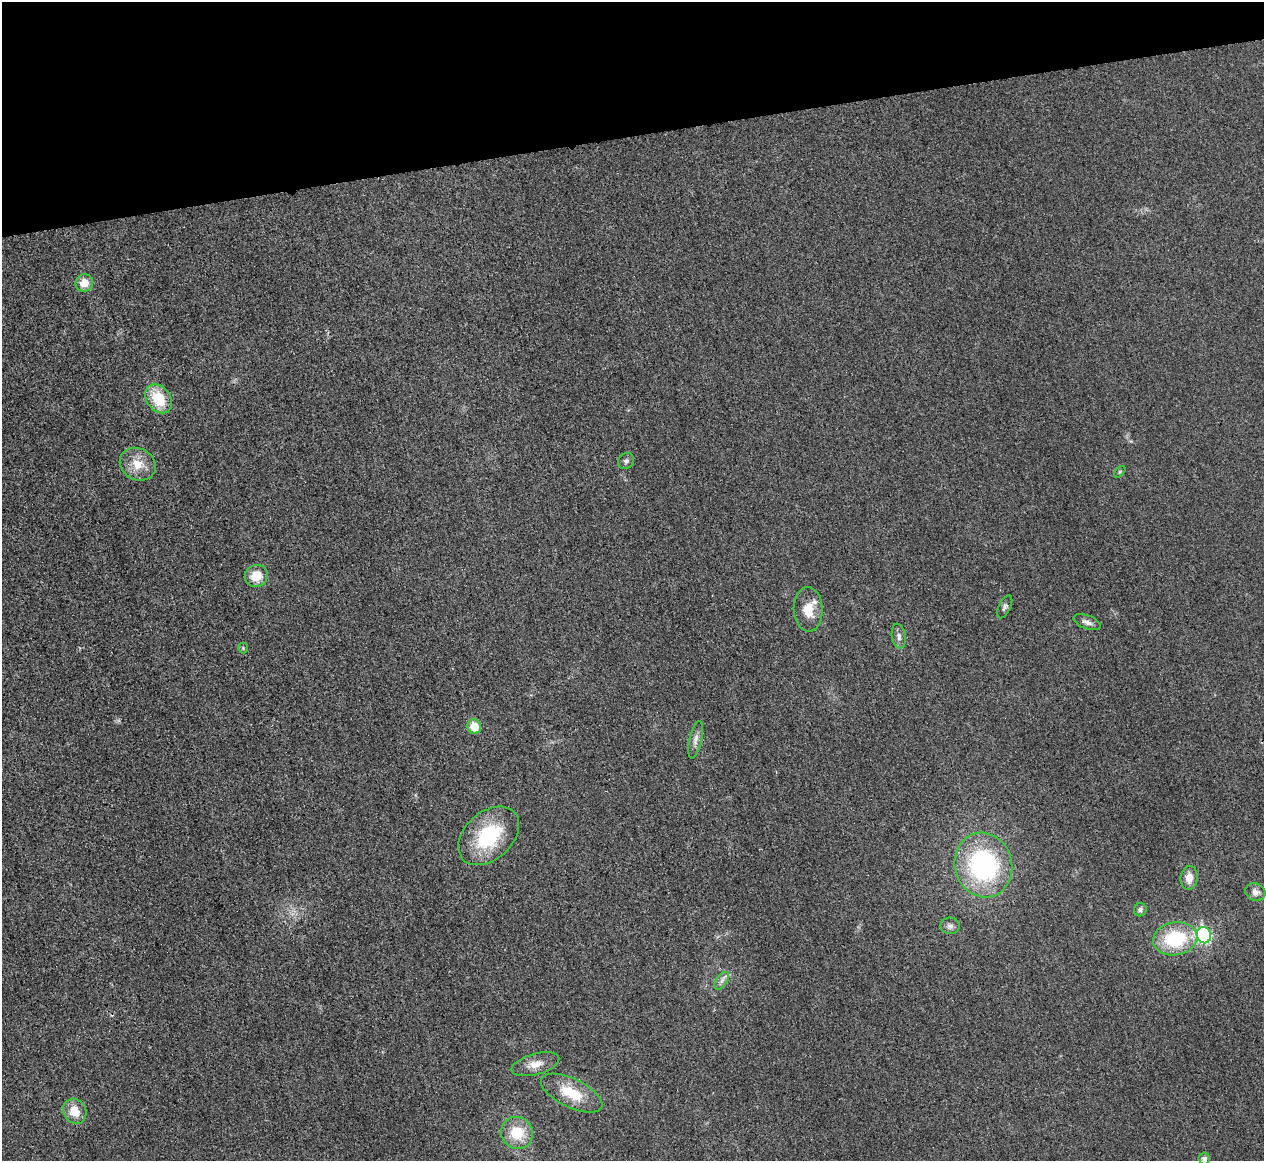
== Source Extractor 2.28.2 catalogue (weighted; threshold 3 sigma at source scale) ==
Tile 3 of 4 x 4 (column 3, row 1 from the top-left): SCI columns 2533-3794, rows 3625-4783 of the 5067 x 5048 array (HDU 1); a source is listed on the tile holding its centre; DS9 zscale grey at full resolution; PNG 1266 x 1163 px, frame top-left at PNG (2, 2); each listed source drawn as its Kron ellipse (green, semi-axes under 4 px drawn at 4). Shown black and unused: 12% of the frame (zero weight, under 3 of 4 exposures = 1% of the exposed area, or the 3 px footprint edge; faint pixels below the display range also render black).
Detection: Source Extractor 2.28.2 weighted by HDU 2 'WHT'; one run over the whole footprint, this tile lists its part. Background 0.0224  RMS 0.0056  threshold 0.0253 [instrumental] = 3 sigma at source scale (4.5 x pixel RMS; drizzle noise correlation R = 1.50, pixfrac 1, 0.05/0.05 arcsec/px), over >= 5 px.
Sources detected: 28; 1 inside a brighter listed object's ellipse — not listed separately; the other 27 listed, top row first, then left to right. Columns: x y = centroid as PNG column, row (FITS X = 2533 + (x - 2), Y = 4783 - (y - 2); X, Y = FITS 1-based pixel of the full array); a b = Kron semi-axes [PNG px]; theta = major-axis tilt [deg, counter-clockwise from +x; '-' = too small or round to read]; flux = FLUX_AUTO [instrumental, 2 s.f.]
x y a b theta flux
84 283 9 8 - 7.3
159 399 16 12 -52 19
626 461 8 7 - 1.7
138 464 19 15 -30 10
1120 472 7 4 45 0.81
256 576 12 11 - 9.7
1005 607 12 6 65 1.7
808 609 22 14 -88 10
1087 622 14 6 -20 2.7
899 636 12 7 -81 2.8
243 648 5 5 - 0.76
474 727 7 7 - 9.4
696 740 19 6 77 3.4
489 836 35 23 42 40
983 865 32 28 -74 87
1189 878 12 8 83 5.5
1255 892 10 8 -22 2.8
1140 910 6 6 - 1.5
950 926 9 8 - 2.2
1204 935 8 7 - 79
1175 939 22 16 10 35
722 981 10 5 55 2.3
535 1064 24 10 15 7
572 1093 33 14 -26 19
75 1111 13 11 -60 9.6
517 1133 16 15 - 17
1204 1158 6 5 - 2.1
Isophote crosses this tile's border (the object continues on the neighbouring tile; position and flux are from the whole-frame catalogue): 1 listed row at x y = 1204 1158